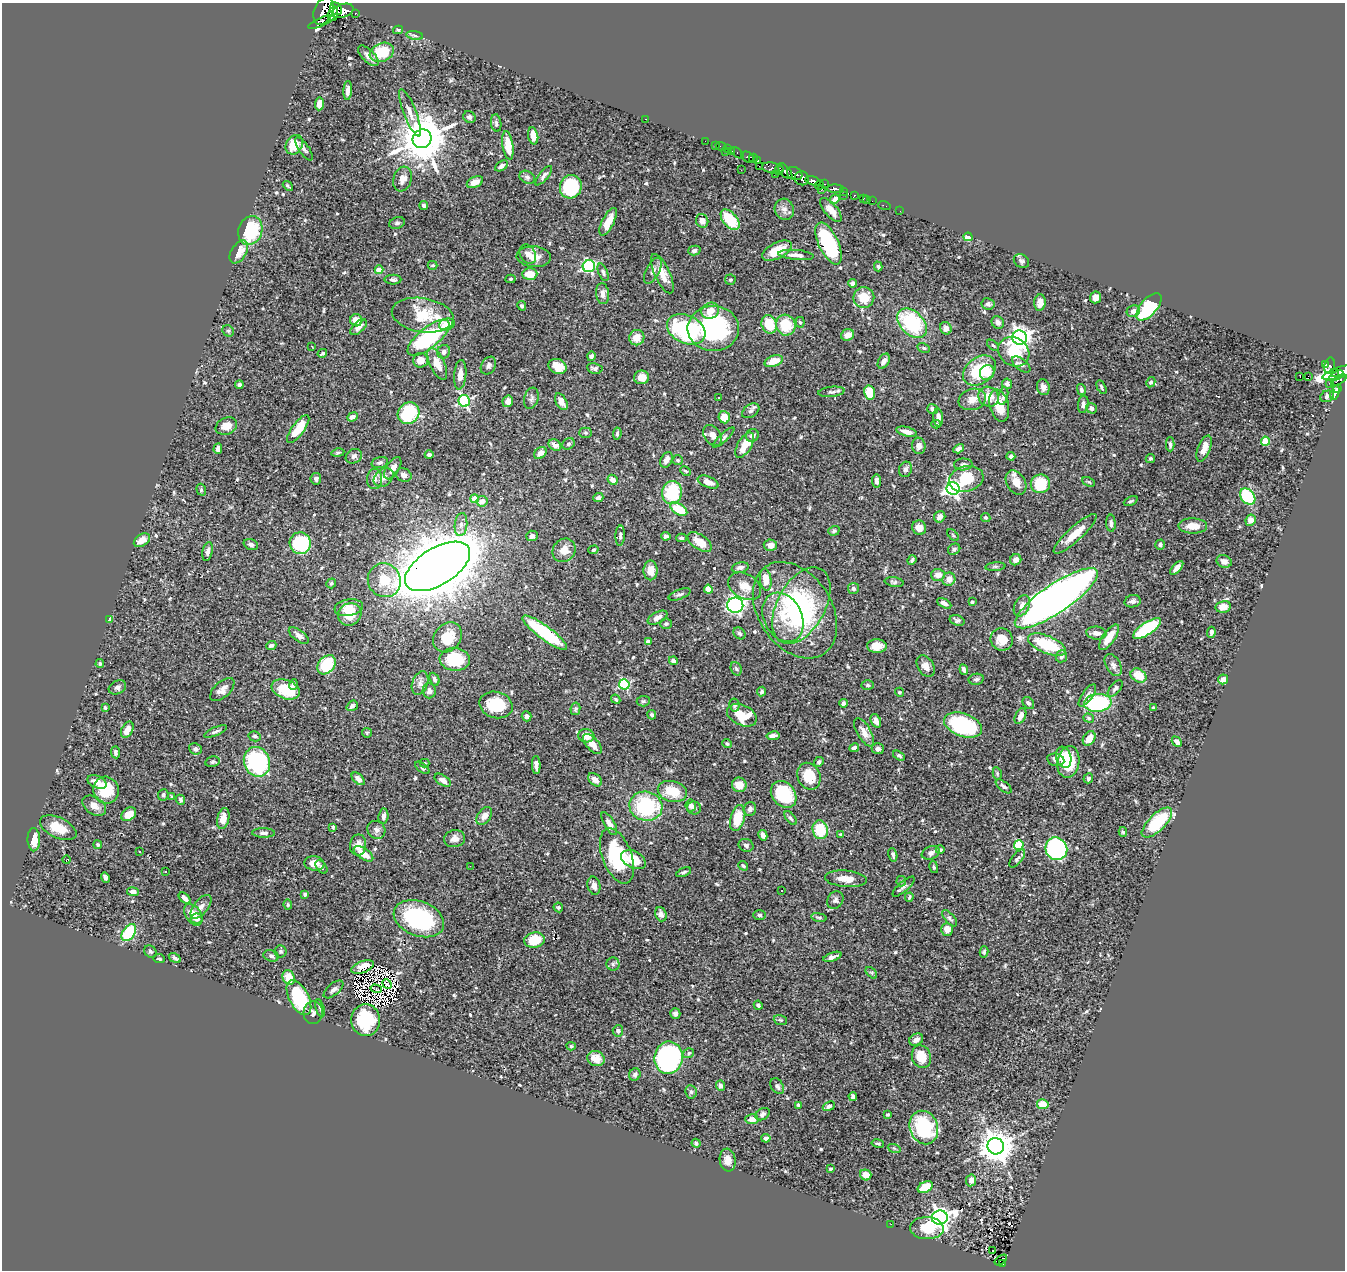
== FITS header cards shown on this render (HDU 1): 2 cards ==
NAXIS1  =                 1343
NAXIS2  =                 1268

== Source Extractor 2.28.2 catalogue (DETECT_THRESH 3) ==
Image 1343 x 1268 px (HDU 1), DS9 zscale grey, 1 PNG px = 1 image px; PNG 1347 x 1272 px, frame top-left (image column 1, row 1268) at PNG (2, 3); each listed source drawn as its Kron ellipse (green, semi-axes under 4 px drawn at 4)
Background 0.808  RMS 0.022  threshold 0.0645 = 3 sigma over >= 5 px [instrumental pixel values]
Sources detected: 616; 4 with non-positive FLUX_AUTO (blend fragments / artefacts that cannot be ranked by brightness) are neither listed nor drawn; of the other 612, the 500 brightest by FLUX_AUTO listed and drawn (112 fainter detections omitted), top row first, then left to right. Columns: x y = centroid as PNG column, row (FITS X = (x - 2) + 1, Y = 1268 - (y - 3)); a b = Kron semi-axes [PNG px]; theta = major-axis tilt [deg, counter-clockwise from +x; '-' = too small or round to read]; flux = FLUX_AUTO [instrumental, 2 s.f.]
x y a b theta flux
336 9 6 5 - 620
323 11 14 9 67 2100
343 11 11 6 19 1200
355 13 3 3 - 44
333 14 8 5 72 750
321 22 14 4 23 230
398 30 5 4 - 2.2
415 35 8 4 -10 3.3
382 52 12 9 22 47
368 56 13 6 -45 7.8
348 90 9 4 86 6.6
320 104 6 4 84 13
410 113 25 6 -69 12
469 117 6 5 - 3.4
646 119 3 2 - 50
496 123 9 5 -81 3.4
533 136 9 5 -78 11
422 139 10 9 - 7000
705 141 2 2 - 8.6
294 145 10 8 59 31
508 145 14 5 -81 24
716 145 2 2 - 5.8
721 146 6 3 -20 9.5
304 149 14 5 -56 4.6
728 149 3 3 - 16
726 152 3 2 - 21
732 152 3 3 - 17
737 153 7 3 -40 41
748 157 7 5 -37 140
753 158 4 2 - 120
758 161 4 3 - 60
501 166 7 4 33 4.4
759 166 2 2 - 15
773 168 11 5 -12 250
741 170 2 2 - 4.7
779 170 5 3 - 110
785 171 10 4 -50 470
776 174 3 2 - 17
795 174 8 6 -28 210
544 176 12 4 51 4.9
527 177 8 6 -28 3.8
802 178 7 7 - 630
402 179 12 9 72 12
813 181 8 4 -15 1100
475 182 8 5 25 11
824 184 3 2 - 13
819 185 4 2 - 46
288 186 5 3 - 2.5
571 187 12 10 63 93
835 189 8 4 -2 970
821 190 3 2 - 13
844 191 3 2 - 19
844 195 3 2 - 7.7
854 196 3 3 - 47
863 198 3 2 - 24
835 199 5 4 - 4.7
867 199 3 2 - 17
872 201 2 2 - 4.3
884 205 6 2 -18 13
424 206 4 4 - 3.6
784 209 11 9 -68 7.8
831 210 15 6 -50 14
900 211 2 2 - 7.3
730 220 12 7 -50 53
702 221 7 6 - 11
608 222 15 6 63 22
397 223 8 5 17 3.4
250 230 15 12 71 78
968 237 4 4 - 24
829 243 22 10 -65 140
694 251 6 5 - 4.9
777 251 16 8 26 28
239 252 13 7 58 20
528 254 10 7 -59 6.9
796 255 18 5 -5 8.5
534 257 17 10 -4 18
1021 261 8 6 -34 3.7
433 265 5 3 - 1.9
589 266 6 6 - 210
878 266 5 3 - 2.1
379 270 4 4 - 22
653 271 14 6 62 6.5
603 272 9 4 -69 3.5
530 274 7 5 2 24
662 274 21 7 -66 20
510 279 5 4 - 2.1
393 280 8 5 -1 4
730 280 5 5 - 2.4
853 283 4 4 - 3.6
603 294 10 6 -83 7.9
1096 297 6 5 - 13
864 298 10 10 - 30
1040 303 8 5 85 12
988 304 7 5 -8 3.9
522 306 5 4 - 2.5
1149 307 17 8 50 95
710 311 9 8 - 15
1133 311 7 6 - 6.5
423 315 31 17 -9 55
356 320 6 6 - 15
800 322 5 4 - 2.3
998 322 7 6 - 7.2
912 323 17 11 -45 110
447 324 8 5 18 28
769 324 9 7 -69 42
786 325 10 9 - 42
359 327 10 5 43 8
713 328 26 23 0 170
946 328 6 5 - 9.8
686 329 20 14 -25 170
228 331 6 5 - 2.5
848 335 7 5 20 11
429 338 25 10 39 160
637 338 8 7 - 17
1020 338 7 7 - 740
993 345 7 4 -41 2.2
312 346 3 2 - 3.2
924 348 7 4 -26 2.1
444 352 7 6 - 5.4
1014 352 16 14 -34 56
322 353 5 3 - 3.2
591 356 5 4 - 3
420 360 7 7 - 14
774 361 9 5 19 21
884 361 8 5 60 7.9
437 364 17 7 -65 22
1021 364 11 5 -38 5.3
1326 365 4 3 - 36
488 366 9 7 59 5
558 366 9 7 -24 21
1329 366 8 5 77 81
595 368 8 5 -11 4.3
979 370 18 13 37 67
987 372 8 7 - 17
1342 372 21 5 16 260
1334 373 3 3 - 44
460 375 15 6 85 11
1308 376 2 2 - 440
1336 376 8 3 30 110
641 377 7 7 - 16
1300 377 3 2 - 100
1339 380 8 4 31 28
1151 382 5 4 - 2.6
1329 383 2 2 - 13
1007 384 5 4 - 4.2
239 385 4 4 - 4.3
1043 387 8 6 -78 6.5
1101 387 7 4 -61 2.5
1338 388 2 2 - 6.6
1081 390 5 4 - 3.6
831 392 13 5 7 4.3
870 393 7 5 -80 34
1335 393 7 3 73 5.7
1003 396 9 4 77 3.6
1327 396 7 5 23 6.2
989 397 11 9 -35 21
531 398 11 7 75 4.7
718 398 3 2 - 2
972 399 14 10 18 14
464 401 6 5 - 190
508 401 6 5 - 9.5
561 402 9 5 -61 11
1083 404 9 5 83 6.1
999 406 16 9 -75 29
1091 408 5 5 - 6.1
933 409 5 5 - 5.9
751 411 9 6 35 4.4
408 413 11 10 - 83
352 417 5 4 - 6.4
724 417 6 5 - 23
938 418 9 5 -87 8.7
936 424 4 4 - 1.9
226 426 11 8 23 14
298 429 17 6 54 32
907 432 10 4 -14 11
586 433 6 5 - 2.3
617 434 6 4 82 2.8
712 435 11 8 -54 9.7
752 435 7 6 - 7.3
724 437 14 4 43 3.6
1265 441 4 4 - 48
568 444 6 5 - 3.3
1170 444 7 4 -90 3.6
555 445 7 5 -33 8.5
745 445 14 7 59 25
919 446 8 6 -81 8.2
1204 448 14 6 68 14
218 449 5 4 - 4.5
959 449 6 4 32 5
338 453 6 3 10 2.2
540 453 7 5 42 9.1
429 455 4 3 - 5.1
354 456 8 7 - 4.6
1011 456 4 4 - 6.1
1150 459 5 4 - 2.6
667 460 8 5 64 7.4
678 460 5 5 - 2.6
380 462 8 5 17 3.7
963 464 9 6 2 5.1
393 468 12 6 58 12
906 469 8 6 66 4.2
686 471 5 3 - 2
404 475 8 6 -22 5.6
383 477 11 8 39 10
316 479 6 5 - 4.1
375 479 10 7 86 6.5
966 479 17 12 15 50
613 480 5 4 - 8.4
877 481 6 4 -82 6
708 482 11 5 -22 9.2
1016 482 13 9 -59 15
1089 482 7 3 -27 1.9
1040 484 9 9 - 54
953 488 6 6 - 480
201 490 6 4 -72 2.2
672 493 11 10 - 75
1248 496 9 6 -50 98
598 498 5 4 - 4.2
475 499 4 4 - 19
482 501 5 5 - 11
1131 501 7 3 25 2
679 509 9 5 -31 43
940 517 6 5 - 7.4
986 518 5 4 - 2.5
1251 520 5 5 - 13
1111 523 9 4 -87 4.3
461 525 12 6 84 6.8
1193 526 14 7 -1 18
919 528 7 7 - 11
834 531 6 4 17 3.1
1075 534 28 7 42 27
953 535 7 4 -46 2
532 536 6 5 - 6.5
620 536 10 4 87 4.1
666 536 4 4 - 3.4
682 538 5 4 - 3.2
142 540 9 6 33 13
700 542 14 7 -34 22
300 543 11 10 - 94
251 544 7 5 -19 3.6
770 545 7 5 -6 6.9
1160 545 5 4 - 3.5
954 549 6 5 - 3.3
564 550 12 11 - 16
593 550 5 3 - 2
208 552 10 5 79 5.3
912 560 5 3 - 2.3
1016 560 6 5 - 8.1
1224 561 8 6 -23 6.5
438 566 36 18 31 7600
740 567 8 5 11 4.7
995 567 10 4 5 2.6
1177 568 8 4 47 8.1
650 570 10 7 -90 16
938 575 6 6 - 10
949 579 6 6 - 12
384 580 17 16 - 39
766 580 11 5 -82 21
894 582 9 5 -8 3.1
331 583 5 4 - 2.7
745 586 18 12 -30 18
853 588 5 5 - 3.1
708 589 4 4 - 18
680 594 11 5 21 4
1056 598 49 14 34 1300
1133 601 8 6 14 5.2
972 602 3 3 - 3.9
944 603 8 4 -28 6.5
735 605 8 7 - 290
801 605 42 24 61 110
1022 606 11 7 64 11
1223 607 7 5 12 14
349 608 14 8 9 14
795 610 52 36 -56 220
350 614 12 11 - 31
783 617 26 19 -62 47
658 618 11 5 28 8.4
110 619 4 3 - 5.5
957 620 8 5 -17 3.8
666 624 6 5 - 3.5
1147 629 16 6 34 120
1211 632 5 4 - 3.7
545 633 27 7 -36 110
739 633 7 5 -45 3
1096 633 10 6 -8 8.9
299 636 12 5 -35 6.6
448 637 16 13 51 34
1109 637 15 6 54 19
1002 639 11 11 - 20
648 642 4 4 - 15
271 645 5 4 - 3.3
1047 645 20 8 -23 82
877 646 10 7 -2 16
1061 656 6 5 - 4.6
455 659 15 11 -7 68
673 661 4 3 - 3.7
100 664 4 4 - 2.7
326 665 11 8 51 56
1113 665 12 7 -61 6.6
926 666 12 8 -59 10
736 669 7 5 -68 2.9
964 670 5 4 - 5.7
1139 676 8 6 -33 27
434 679 7 4 -65 3.6
976 679 7 5 12 3.4
1223 679 5 5 - 7.3
420 683 12 7 69 8.1
293 684 5 4 - 4.4
624 684 5 5 - 140
868 685 6 4 -3 2.5
117 687 9 6 26 4.7
1115 688 10 5 50 3.8
286 689 14 9 -20 52
222 690 14 8 42 9.1
429 691 7 6 - 8.1
761 691 5 4 - 3.3
900 692 4 4 - 2.3
1087 695 13 5 55 5.8
616 699 5 3 - 2.4
643 701 6 5 - 2.6
843 703 4 3 - 2.8
1028 703 7 5 -52 3.7
1098 703 14 9 5 140
496 705 17 13 -15 56
734 705 6 5 - 2.5
352 706 6 5 - 5.3
105 708 3 3 - 3.1
1153 708 3 3 - 2.4
575 709 6 5 - 2.7
652 715 5 4 - 3.1
742 715 16 10 -25 46
527 716 5 5 - 5.5
1020 716 8 5 63 11
1089 718 5 4 - 2.1
876 721 7 5 -67 9
963 725 20 11 -19 130
127 730 9 5 63 13
215 732 12 4 23 3.6
864 732 15 7 -60 11
367 733 5 4 - 1.9
255 736 6 5 - 2.9
586 736 8 6 -11 19
773 736 6 3 9 7.2
1089 738 8 5 56 15
1177 742 6 4 -46 7.1
592 744 12 6 -48 13
727 744 5 4 - 2.2
854 748 5 4 - 4.2
195 749 6 5 - 4.7
878 749 6 5 - 4.8
115 752 6 4 -84 3.4
899 756 6 4 -32 2.5
1064 757 11 7 -74 18
1056 760 9 6 -11 9.4
213 762 7 5 12 2.7
257 762 15 13 -69 180
819 762 5 4 - 3.6
1068 762 16 11 80 53
424 763 5 4 - 1.9
536 765 9 4 -87 7.7
422 768 8 4 -37 2.4
997 773 6 4 -80 2.1
809 776 14 11 -66 41
1088 778 5 4 - 2.8
358 779 8 4 -43 7.9
443 780 9 5 -33 7.5
595 780 8 5 -43 10
97 782 10 6 -23 13
739 785 7 7 - 17
1004 786 9 4 -39 4.3
106 790 13 12 - 54
672 791 15 10 -14 35
784 794 15 11 -50 84
163 795 5 5 - 4
172 797 4 3 - 2.1
181 800 5 4 - 2.8
691 805 6 5 - 3.9
94 806 13 8 -35 11
646 806 17 14 -13 120
694 808 7 6 - 4.4
750 809 7 6 - 5
129 814 8 6 35 17
383 816 7 5 83 6.1
484 816 10 6 54 9.9
223 818 11 6 76 16
738 818 13 7 75 36
791 818 8 4 -52 2.9
1157 823 19 8 44 77
609 824 13 5 -60 8.4
333 827 3 3 - 2.9
58 828 19 10 -25 28
376 830 9 8 - 5.6
820 830 9 7 -78 50
1123 832 5 4 - 2.2
264 833 11 4 -1 5
763 835 5 4 - 7.1
841 835 4 3 - 2.4
454 839 10 8 8 8.8
34 840 11 6 -90 21
98 845 4 4 - 1.9
358 845 10 8 81 11
746 845 7 6 - 3.8
1019 845 5 4 - 76
1056 849 11 10 - 210
940 850 4 4 - 3.5
139 851 3 2 - 1.9
931 853 9 6 21 6.1
363 854 11 5 -33 19
893 855 7 3 -76 3.2
617 856 29 14 -69 100
1017 858 11 5 52 3.8
67 860 4 2 - 5.4
633 860 13 8 -27 30
314 863 10 7 -7 12
470 866 2 2 - 3.6
743 866 5 3 - 1.9
321 867 7 5 -52 2.8
934 867 6 3 -76 2.2
165 872 3 2 - 3.4
684 872 8 4 23 3.3
105 877 5 4 - 3.8
846 879 21 8 -5 18
901 881 5 5 - 2.1
594 886 9 6 -77 6.8
903 887 14 5 41 4.3
781 890 3 2 - 1.9
133 892 6 4 -9 6.4
305 894 4 3 - 2.4
909 897 4 2 - 2
185 898 7 3 -43 7.5
835 900 9 7 60 4.6
288 905 5 4 - 2.1
201 907 14 7 52 8
558 907 5 4 - 2.8
661 914 7 5 -71 5.3
193 915 12 7 -57 19
759 915 6 5 - 2.8
819 917 8 4 -8 2
197 918 6 5 - 6.5
950 918 10 5 -50 3.6
419 919 26 17 -21 150
947 929 6 5 - 14
129 933 9 6 54 77
534 940 10 7 10 43
281 951 6 6 - 2.6
150 952 6 5 - 3.5
984 952 5 4 - 2.1
271 956 7 5 -18 4.3
832 957 9 4 19 6.2
175 958 6 4 -32 3.4
159 959 5 4 - 2.5
613 964 6 6 - 3.5
362 967 12 5 19 6.5
871 973 7 4 -45 2.6
289 978 7 6 - 29
387 984 5 3 - 2
333 989 12 6 40 6.4
376 989 6 2 -17 2.2
299 998 19 9 -63 100
758 1005 5 4 - 2.9
320 1008 9 4 -72 2.5
313 1013 11 9 81 6.4
675 1014 5 5 - 3.6
366 1020 16 14 -86 67
780 1020 7 5 -19 2.3
618 1031 5 5 - 4.5
916 1040 7 5 31 8.4
571 1046 5 4 - 2.2
689 1053 6 4 34 2.3
921 1057 12 9 -69 25
596 1058 9 7 -23 21
668 1058 16 14 83 310
635 1074 6 5 - 3.9
720 1086 5 4 - 4.3
777 1086 9 6 -56 4.1
691 1092 7 6 - 3.5
853 1096 4 4 - 6.6
1043 1104 6 5 - 23
798 1105 4 4 - 3.8
829 1106 6 4 22 4.2
762 1114 7 5 33 3.6
887 1115 4 3 - 1.9
752 1119 6 5 - 12
924 1127 17 14 -68 120
766 1138 4 4 - 4.8
696 1143 4 4 - 3
878 1143 6 4 -11 2.4
996 1146 8 8 - 2600
894 1148 6 4 -18 2.3
728 1160 11 8 -82 12
830 1169 4 3 - 2
866 1175 6 5 - 16
971 1180 6 5 - 8
925 1187 8 5 26 34
940 1217 8 7 - 890
891 1224 2 2 - 5
927 1228 17 11 -2 36
992 1251 3 2 - 4
1001 1260 7 3 34 22
1003 1263 4 3 - 36
At the frame edge (FLAGS 8, measured only in part): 1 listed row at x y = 1342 372
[112 fainter detections neither listed nor drawn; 4 non-positive-flux detections neither listed nor drawn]